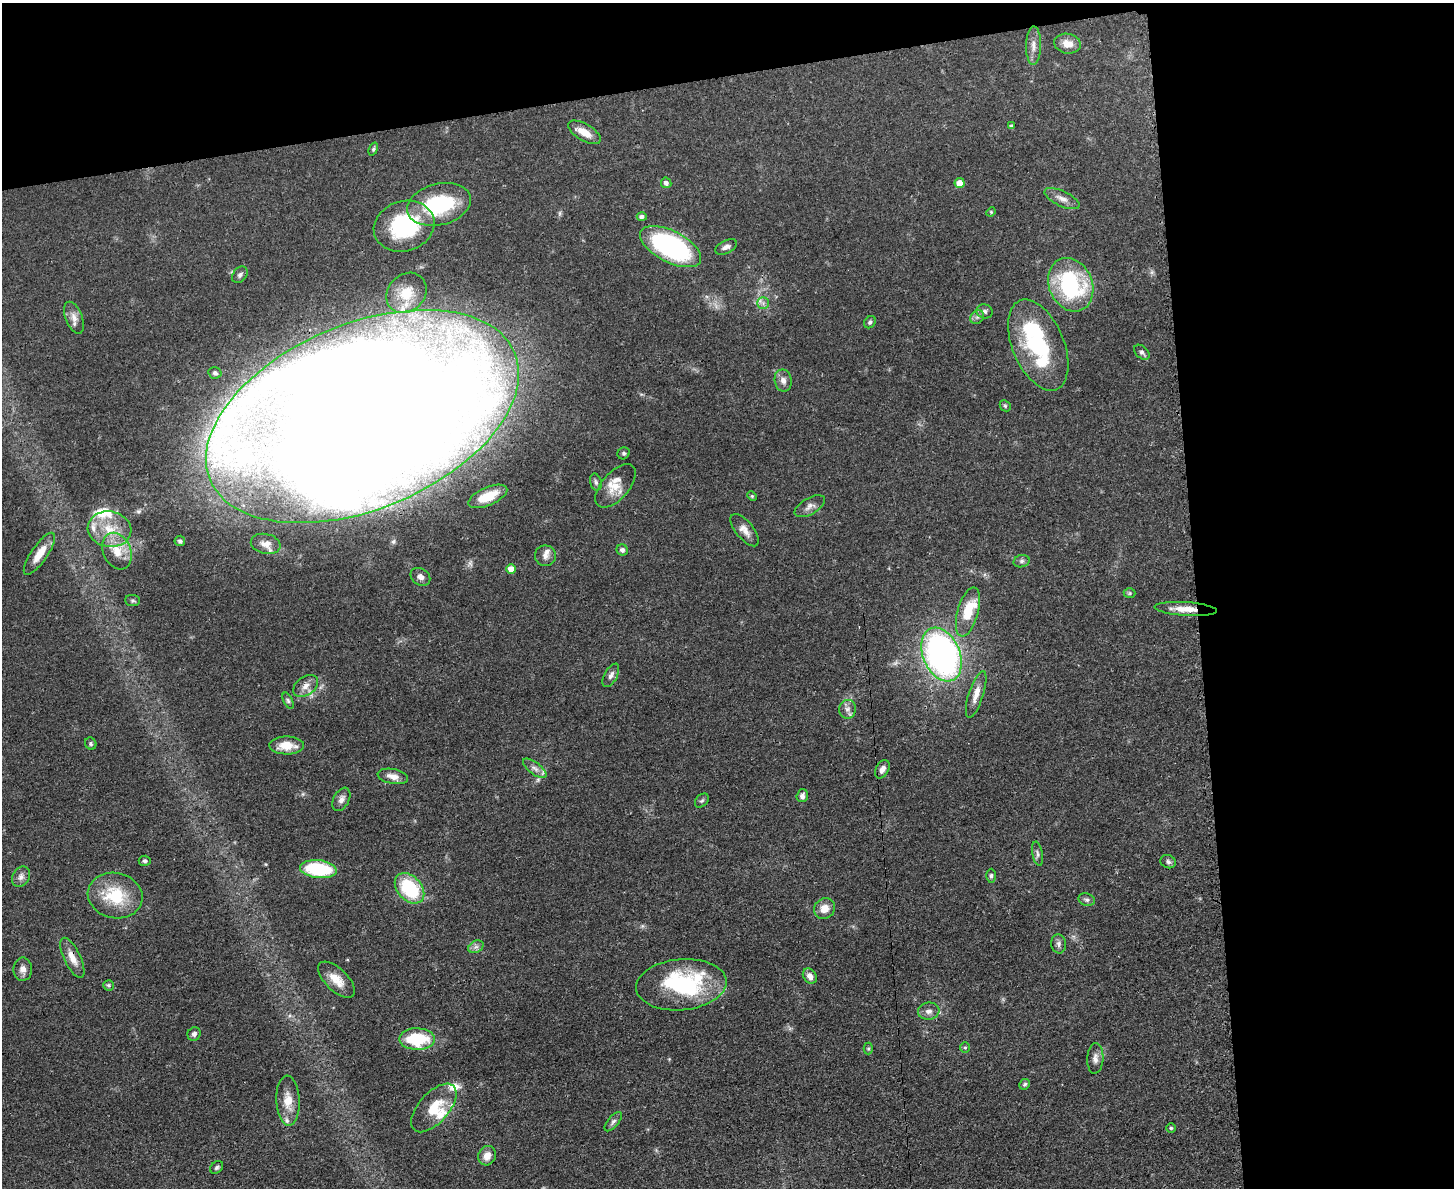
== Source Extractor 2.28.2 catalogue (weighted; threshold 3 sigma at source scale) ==
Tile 3 of 3 x 4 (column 3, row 1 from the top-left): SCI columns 3045-4496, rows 3568-4753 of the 4750 x 4765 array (HDU 1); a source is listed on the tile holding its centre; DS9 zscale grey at full resolution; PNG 1456 x 1190 px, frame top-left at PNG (2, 3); each listed source drawn as its Kron ellipse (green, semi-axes under 4 px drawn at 4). Shown black and unused: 24% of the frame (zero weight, under 3 of 4 exposures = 2% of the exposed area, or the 3 px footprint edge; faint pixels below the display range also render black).
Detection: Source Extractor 2.28.2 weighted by HDU 2 'WHT'; one run over the whole footprint, this tile lists its part. Background 0.0459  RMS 0.0051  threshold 0.0232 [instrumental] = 3 sigma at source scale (4.5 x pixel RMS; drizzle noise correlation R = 1.50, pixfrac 1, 0.05/0.05 arcsec/px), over >= 5 px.
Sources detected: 106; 1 inside a brighter object's white glare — neither listed nor drawn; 11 inside a brighter listed object's ellipse — not listed separately; the other 94 listed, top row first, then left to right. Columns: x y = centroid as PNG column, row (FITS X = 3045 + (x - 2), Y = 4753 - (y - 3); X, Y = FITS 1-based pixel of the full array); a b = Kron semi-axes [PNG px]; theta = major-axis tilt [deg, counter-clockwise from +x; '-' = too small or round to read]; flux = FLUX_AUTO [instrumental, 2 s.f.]
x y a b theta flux
1068 44 13 10 -10 5.4
1033 45 19 7 89 4
1012 126 4 4 - 1
584 132 18 8 -30 6.9
373 149 7 4 69 0.89
666 183 5 5 - 2
960 183 5 5 - 6.9
1062 199 19 7 -25 3.8
439 204 32 20 14 43
991 212 5 4 - 0.62
642 217 5 4 - 1.8
404 226 31 25 17 48
671 247 33 15 -27 94
726 247 12 6 25 2.3
240 275 9 6 51 1.6
1071 285 27 21 -67 58
406 293 22 18 45 15
763 303 6 6 - 1.6
985 311 8 7 - 1.6
977 317 7 6 - 1.6
74 318 17 8 -69 3.9
870 322 6 5 - 1.2
1038 345 48 25 -67 52
1142 352 9 6 -43 1.6
215 373 6 5 - 1.4
783 380 11 8 -79 3.1
1005 406 6 5 - 0.8
362 416 165 92 23 2800
624 453 6 5 - 1
596 482 8 5 -75 1.3
615 486 26 13 49 8.8
488 496 21 9 24 16
752 496 5 4 - 0.64
810 506 17 8 30 3.1
109 529 22 17 -10 15
745 530 19 8 -51 4.5
180 541 5 5 - 1
266 544 15 10 -12 3.8
622 550 6 5 - 1.6
117 551 19 13 -65 10
39 554 25 8 55 8.7
545 556 10 10 - 3
1022 561 8 6 16 1.4
511 569 5 5 - 5
420 577 10 8 -34 3.1
1130 593 6 5 - 0.78
133 600 7 5 -4 0.98
1186 609 31 7 -4 7.9
968 612 25 10 74 16
942 655 28 18 -67 200
611 675 13 6 61 2.3
306 686 14 9 36 4.1
976 694 24 7 72 5.7
288 701 8 4 -63 1.1
847 709 9 8 - 2.5
91 744 6 5 - 1
287 745 17 9 0 9.1
535 768 14 6 -37 2.6
882 769 10 6 63 2.6
393 776 15 7 -11 4.2
802 796 6 5 - 2.2
341 799 12 7 63 2.6
702 801 8 5 46 1
1037 854 12 5 -79 1.6
145 861 6 5 - 1.1
1168 862 8 6 -24 1.5
318 869 18 9 -6 34
991 876 7 5 88 1.1
21 877 11 8 57 2.4
410 888 17 12 -48 32
115 895 27 22 -12 24
1087 900 8 6 -18 1.5
825 908 11 10 - 5.6
1059 944 9 7 -82 1.9
476 947 8 5 29 1.7
72 958 22 8 -64 6.2
23 969 11 9 -89 3.2
810 976 8 6 -52 3.4
336 980 23 11 -44 8.2
109 985 5 5 - 0.97
681 985 45 25 5 57
929 1011 11 8 7 2.8
194 1034 7 6 - 1.8
417 1039 18 11 -1 28
965 1047 5 4 - 0.66
868 1048 6 4 90 0.78
1095 1058 15 8 86 3.3
1025 1084 5 5 - 1.1
288 1101 25 11 -87 8.9
434 1108 29 15 48 14
613 1122 11 5 50 1.7
1171 1128 5 5 - 0.76
487 1156 10 8 65 4.9
217 1167 7 5 46 1.2
Overlapping masked pixels (flux is a lower limit): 3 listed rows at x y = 362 416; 1186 609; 72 958